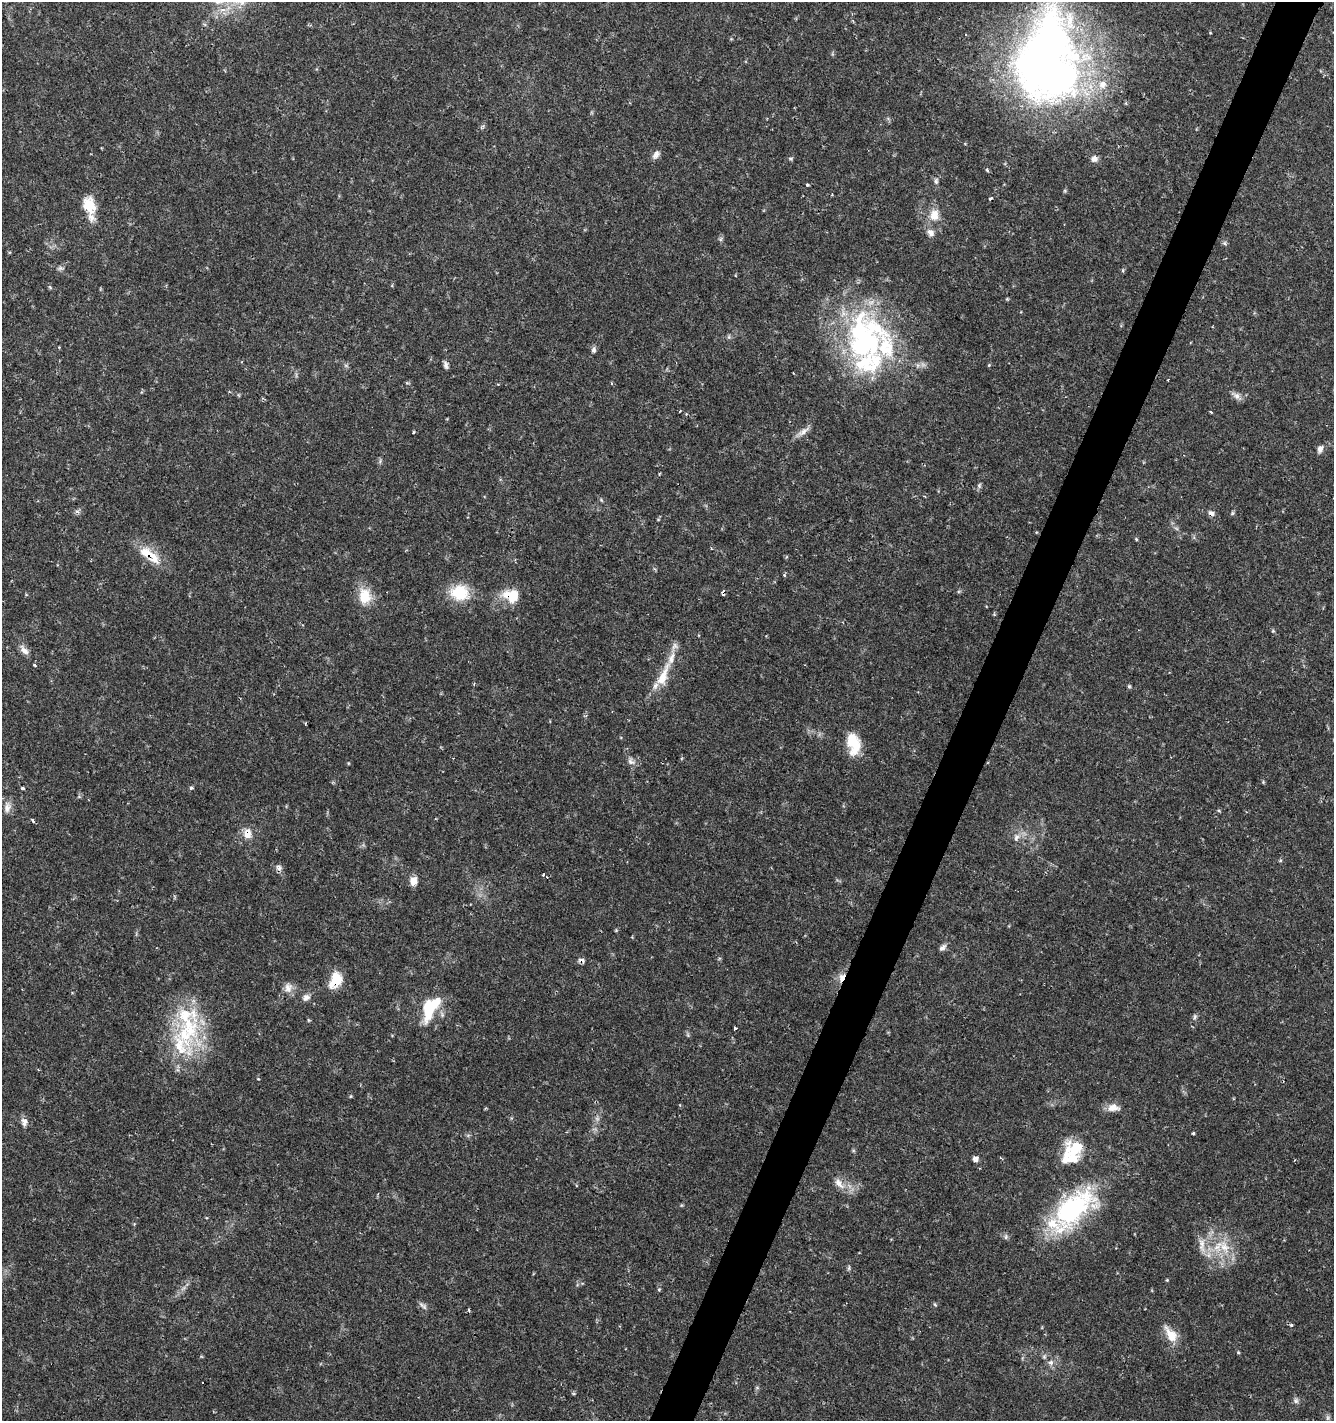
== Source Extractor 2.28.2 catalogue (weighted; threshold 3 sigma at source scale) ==
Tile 10 of 4 x 4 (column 2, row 3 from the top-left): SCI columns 1601-2932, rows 1423-2841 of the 5800 x 5692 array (HDU 1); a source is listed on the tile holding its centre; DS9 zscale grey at full resolution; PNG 1336 x 1423 px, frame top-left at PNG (2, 2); no overlay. Shown black and unused: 3% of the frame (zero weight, under 2 of 3 exposures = <1% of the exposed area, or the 3 px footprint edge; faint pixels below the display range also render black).
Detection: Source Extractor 2.28.2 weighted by HDU 2 'WHT'; one run over the whole footprint, this tile lists its part. Background 0.0364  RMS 0.0033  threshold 0.015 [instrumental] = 3 sigma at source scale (4.5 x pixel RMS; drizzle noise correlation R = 1.50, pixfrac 1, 0.0396/0.0396 arcsec/px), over >= 5 px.
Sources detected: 109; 2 inside a brighter object's white glare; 2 cosmic-ray / hot-pixel residue — not listed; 12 inside a brighter listed object's ellipse — not listed separately; the other 93 listed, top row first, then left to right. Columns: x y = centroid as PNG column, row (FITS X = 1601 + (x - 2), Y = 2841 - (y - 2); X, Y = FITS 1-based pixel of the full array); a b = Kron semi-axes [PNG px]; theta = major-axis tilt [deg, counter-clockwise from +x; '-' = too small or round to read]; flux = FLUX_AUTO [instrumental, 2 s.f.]
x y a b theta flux
1045 69 97 76 -22 190
656 155 13 7 55 1.5
1094 159 9 9 - 1.5
987 170 5 4 - 0.44
936 181 9 5 81 0.84
807 185 4 3 - 0.41
990 198 3 3 - 1.2
90 205 21 14 -66 7.4
934 215 15 12 82 4.4
930 232 10 7 -47 1.9
1224 243 6 4 -89 0.56
60 268 8 6 20 0.82
1123 270 5 3 - 0.39
50 287 6 4 -71 0.41
729 337 6 4 -72 0.51
864 340 73 47 -79 72
594 350 7 6 - 1
446 365 9 5 -74 1
989 365 4 4 - 0.3
612 384 4 3 - 0.34
1236 396 13 7 -46 1.6
680 411 3 2 - 0.23
1211 412 3 2 - 0.69
686 414 3 3 - 0.31
803 432 20 6 37 2.2
1320 449 10 7 68 1.4
659 474 5 3 - 0.27
979 485 8 5 -85 0.7
601 500 6 4 -46 0.45
1211 513 7 5 -15 1.4
1136 539 5 4 - 0.34
711 548 4 2 - 0.24
150 555 32 12 -36 8.4
784 575 5 5 - 0.37
459 593 21 18 5 11
723 593 6 3 -90 0.81
364 596 18 15 -86 7.5
511 596 19 14 -15 8.2
1273 631 5 4 - 0.43
24 650 14 8 -46 1.9
35 665 3 3 - 0.57
663 676 38 11 68 8.4
474 684 4 2 - 0.34
1129 686 5 4 - 0.48
853 743 25 14 -79 9.4
631 761 11 8 -37 1.6
1263 782 5 4 - 0.34
191 787 4 3 - 1.3
23 788 4 3 - 0.79
7 807 14 9 76 2.2
1219 811 5 3 - 0.34
32 820 4 3 - 0.9
247 833 13 9 89 3.3
1016 837 11 7 74 1.6
1280 860 5 4 - 0.42
279 867 8 7 - 1.2
543 874 4 3 - 0.49
413 881 9 8 - 3.1
616 930 5 3 - 0.31
943 947 11 6 44 1.2
581 960 9 6 -20 1.1
842 977 11 7 67 2.4
335 980 16 10 60 9.1
288 988 14 11 -87 2.5
306 997 10 9 - 1.6
430 1006 32 16 34 11
1195 1017 8 5 86 0.72
308 1020 6 3 -70 0.35
189 1027 42 31 -69 28
735 1028 3 3 - 1.2
688 1035 6 4 -71 0.48
351 1096 5 3 - 0.29
1113 1108 15 9 -1 2.9
24 1122 11 7 -86 1.7
1193 1133 4 3 - 0.37
1075 1148 23 20 -27 10
975 1159 6 6 - 1.4
839 1183 18 8 -54 3
1073 1208 60 30 43 46
1006 1237 8 4 82 0.61
1202 1245 22 7 -83 3.1
1224 1247 19 12 -61 6.9
849 1268 8 4 82 0.55
659 1290 4 4 - 0.38
935 1305 6 3 -21 0.39
424 1307 9 5 -48 0.93
469 1310 4 3 - 0.45
1292 1325 3 3 - 1.1
1171 1335 23 11 -55 5.4
1051 1363 7 7 - 1.3
757 1388 6 4 19 0.42
1296 1401 8 7 - 0.97
1328 1418 7 4 90 0.8
Overlapping masked pixels (flux is a lower limit): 8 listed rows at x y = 1211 513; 150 555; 723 593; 511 596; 247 833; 581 960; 842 977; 335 980
Unlisted compact peaks at least as high as the median listed source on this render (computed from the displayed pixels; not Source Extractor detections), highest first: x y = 791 158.